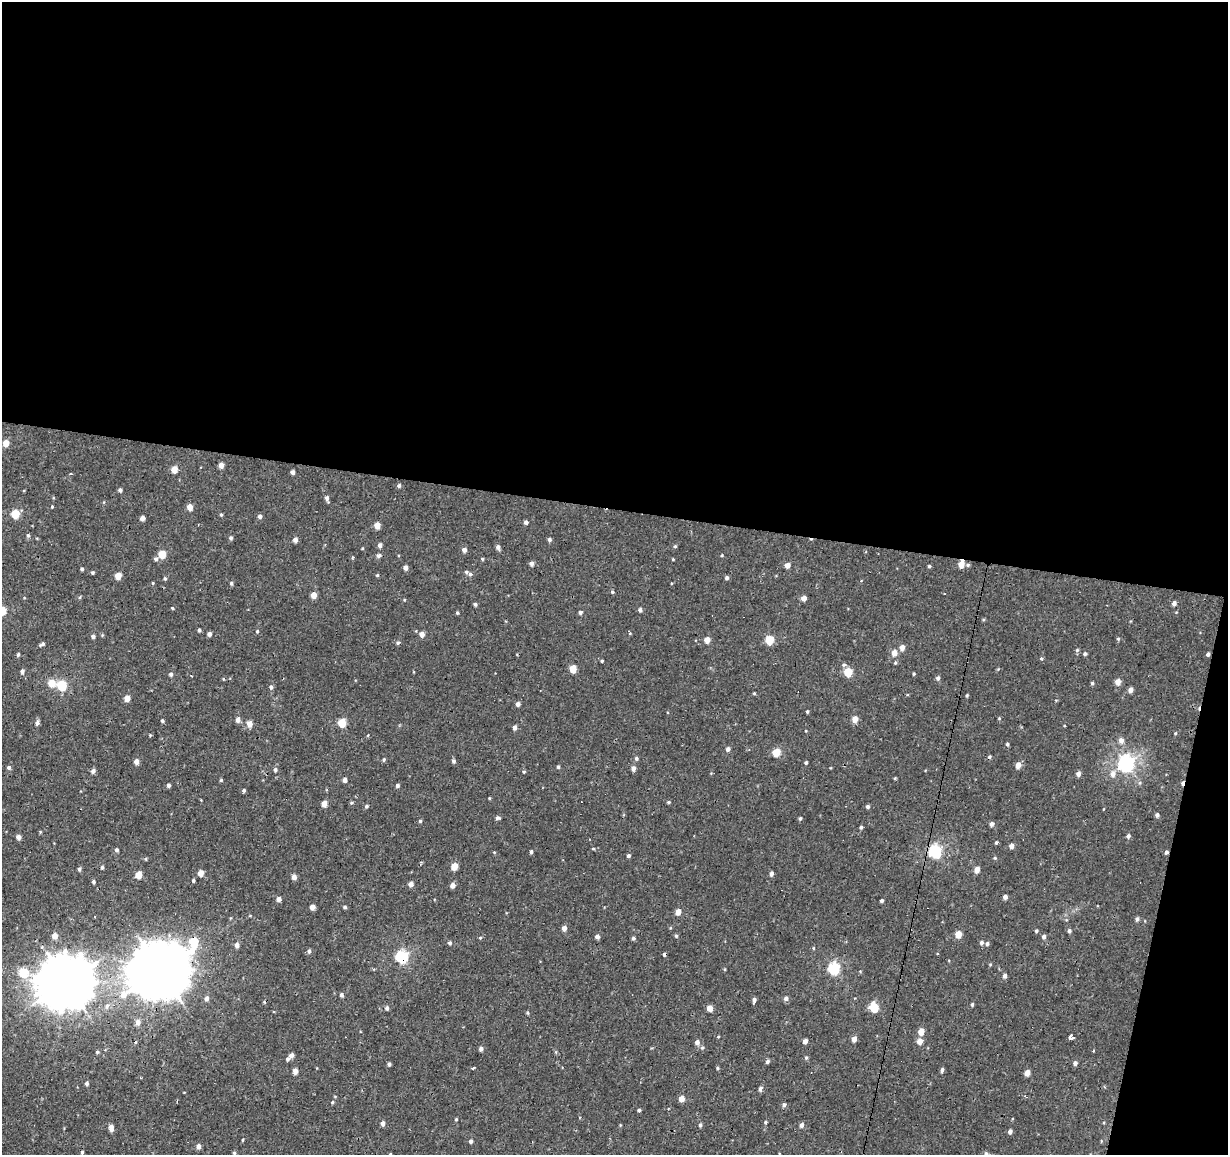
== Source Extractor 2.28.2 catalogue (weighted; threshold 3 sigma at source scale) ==
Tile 4 of 4 x 4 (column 4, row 1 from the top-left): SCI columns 3683-4908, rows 3740-4892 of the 4908 x 5112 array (HDU 1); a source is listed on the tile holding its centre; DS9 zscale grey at full resolution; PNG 1230 x 1157 px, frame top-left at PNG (2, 2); no overlay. Shown black and unused: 47% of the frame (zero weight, under 2 of 3 exposures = <1% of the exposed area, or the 3 px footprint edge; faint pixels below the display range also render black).
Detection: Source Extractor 2.28.2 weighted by HDU 2 'WHT'; one run over the whole footprint, this tile lists its part. Background 0.00309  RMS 0.0034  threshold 0.0154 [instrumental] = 3 sigma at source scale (4.5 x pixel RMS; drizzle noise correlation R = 1.50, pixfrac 1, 0.0396/0.0396 arcsec/px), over >= 5 px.
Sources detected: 260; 9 cosmic-ray / hot-pixel residue — not listed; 1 inside a brighter listed object's ellipse — not listed separately; the other 250 listed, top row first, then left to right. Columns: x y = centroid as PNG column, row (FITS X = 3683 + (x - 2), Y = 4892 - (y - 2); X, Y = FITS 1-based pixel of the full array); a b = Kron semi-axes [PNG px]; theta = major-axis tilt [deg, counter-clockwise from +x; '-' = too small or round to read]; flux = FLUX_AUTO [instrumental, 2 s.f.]
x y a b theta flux
6 443 5 4 - 4
221 465 4 4 - 2.2
174 469 5 4 - 5
293 472 4 4 - 1.5
399 485 4 4 - 0.72
120 490 4 4 - 0.82
327 498 7 4 -74 1.1
52 507 3 3 - 0.36
190 507 5 4 - 3
15 514 5 5 - 11
221 515 4 4 - 0.4
260 516 5 4 - 0.93
142 518 4 4 - 1.4
526 522 4 4 - 1.1
377 525 5 4 - 3.9
28 535 5 4 - 0.59
231 538 5 4 - 0.69
549 539 5 4 - 0.74
295 540 5 4 - 1.5
380 545 4 4 - 1.1
675 546 4 4 - 0.46
498 547 5 4 - 1.1
362 548 3 3 - 0.3
464 550 5 5 - 1.4
162 554 5 5 - 7.4
378 555 5 4 - 1
722 555 4 3 - 0.32
156 559 5 5 - 0.83
482 559 4 3 - 0.39
673 559 3 3 - 0.28
531 563 5 4 - 1.3
961 564 5 5 - 3.4
787 565 5 4 - 2.1
968 565 5 4 - 0.54
929 566 4 4 - 0.51
405 568 4 4 - 1.4
82 569 4 3 - 0.62
466 572 5 5 - 0.65
92 573 4 4 - 0.49
377 575 4 4 - 0.31
118 576 5 4 - 4.3
727 578 4 4 - 0.81
165 579 5 4 - 0.45
153 583 4 3 - 0.32
231 583 5 4 - 0.53
612 592 4 3 - 0.5
314 595 4 4 - 3.5
80 597 5 3 - 0.36
804 598 5 4 - 1.7
404 600 4 3 - 0.28
1174 603 4 4 - 1.3
475 604 4 4 - 0.63
172 608 4 4 - 0.31
2 610 5 5 - 11
640 610 4 4 - 0.93
580 612 4 4 - 0.89
457 613 4 4 - 0.4
199 630 4 3 - 0.55
257 631 4 4 - 0.39
209 634 4 4 - 1.2
422 634 5 5 - 2.2
93 636 4 4 - 0.89
1118 639 4 4 - 0.44
707 640 5 4 - 3.2
770 640 5 5 - 11
398 643 5 4 - 0.49
42 644 6 4 31 0.73
902 647 5 4 - 2.1
1077 650 5 5 - 0.54
894 653 5 5 - 3.2
18 654 5 4 - 0.6
1085 654 4 4 - 0.64
1208 654 4 3 - 0.81
1041 659 5 3 - 0.38
602 661 3 3 - 0.33
895 663 5 4 - 0.46
843 665 6 5 - 0.64
573 669 5 4 - 6.8
22 671 5 4 - 0.98
848 672 5 5 - 10
171 674 4 4 - 0.9
914 674 4 3 - 0.39
191 676 2 2 - 0.27
938 678 5 5 - 0.86
224 679 4 3 - 0.34
1118 682 5 4 - 3.3
52 683 5 5 - 6.2
1092 683 4 4 - 0.55
62 685 5 5 - 19
271 687 6 5 - 0.67
1130 690 5 4 - 1.7
754 693 4 3 - 0.33
967 695 5 3 - 0.36
127 698 5 4 - 3.4
518 704 4 4 - 1.1
807 712 4 3 - 0.42
999 718 4 3 - 0.31
855 719 5 4 - 3.2
238 720 6 5 - 1.3
162 721 4 4 - 0.52
37 723 5 5 - 1
342 723 5 5 - 12
250 724 5 5 - 2.9
515 728 5 4 - 1.1
1175 733 4 4 - 0.32
150 735 4 4 - 0.32
1121 740 6 5 - 1.7
1007 744 4 3 - 0.56
728 749 5 4 - 1.1
776 752 5 5 - 8.8
636 758 5 4 - 0.66
384 760 5 4 - 0.5
136 761 5 4 - 2
453 761 5 4 - 0.74
806 763 4 4 - 0.54
1125 764 7 6 - 96
1018 765 5 5 - 2.8
9 767 4 4 - 0.77
558 767 4 3 - 0.6
633 768 5 4 - 1.4
275 770 5 5 - 0.71
93 771 5 4 - 1.2
524 772 4 4 - 0.35
1078 774 5 5 - 1.2
1113 774 8 6 83 1.8
895 778 4 3 - 0.3
221 780 4 4 - 0.38
345 780 4 4 - 1.4
1182 783 5 3 - 1.1
168 785 4 4 - 0.95
397 786 4 4 - 0.75
244 790 4 4 - 0.56
489 798 4 3 - 0.28
668 802 4 3 - 0.52
351 803 5 4 - 0.43
324 804 5 4 - 2.8
366 806 5 5 - 0.58
868 807 4 4 - 0.7
1157 815 4 4 - 1
497 818 6 4 -3 0.69
800 818 5 3 - 0.46
420 821 4 4 - 0.39
992 824 5 4 - 1.2
861 827 4 3 - 0.56
1128 836 5 4 - 0.85
19 837 4 4 - 1.7
996 843 4 3 - 0.51
1011 846 4 4 - 1.8
593 849 5 3 - 0.32
116 850 4 4 - 0.7
531 852 4 4 - 0.61
935 852 6 5 - 45
1166 852 4 4 - 0.71
629 856 4 3 - 0.75
995 858 5 4 - 0.35
146 859 5 3 - 0.31
454 866 5 4 - 5
102 867 4 3 - 0.54
79 869 5 4 - 0.72
977 869 5 4 - 2.9
201 873 4 4 - 3.2
771 873 5 4 - 1.1
139 875 5 5 - 4.3
294 877 5 4 - 1.6
193 880 4 3 - 0.53
93 882 4 3 - 0.57
411 884 4 4 - 1.8
453 885 5 5 - 1.7
1005 897 4 4 - 1.6
279 899 5 4 - 1.3
881 900 4 3 - 0.68
312 907 4 4 - 2.6
345 907 4 3 - 0.64
678 912 4 4 - 2.9
95 917 2 2 - 0.2
1137 919 5 4 - 0.78
564 928 4 4 - 2
1036 931 4 3 - 0.42
1069 931 4 4 - 0.74
958 934 5 4 - 5.3
55 936 5 4 - 2.6
676 936 4 4 - 0.55
597 937 4 4 - 1.2
1044 937 5 4 - 1
480 938 5 4 - 0.38
633 938 4 4 - 0.69
981 942 5 4 - 0.83
450 943 5 4 - 0.63
987 944 5 4 - 0.66
237 945 5 4 - 1.6
813 948 5 3 - 0.29
309 951 5 4 - 0.72
402 957 6 5 - 42
724 969 5 3 - 0.31
834 969 6 5 - 34
160 970 22 17 35 1800
23 972 5 5 - 12
1005 976 5 4 - 1
66 982 18 16 23 1300
342 995 4 4 - 0.82
207 998 5 5 - 1.2
786 998 5 5 - 1.3
754 1000 5 3 - 1.1
972 1004 4 3 - 0.53
107 1006 7 6 - 0.98
874 1007 6 5 - 12
387 1008 5 4 - 0.88
710 1008 4 4 - 3.4
528 1013 6 3 -71 0.39
138 1022 6 5 - 1.8
921 1031 5 4 - 3.9
718 1037 4 3 - 0.3
1071 1037 5 4 - 3.1
854 1039 5 4 - 1.9
805 1041 5 4 - 1.4
920 1041 5 5 - 3.2
697 1042 5 5 - 1.5
481 1049 4 4 - 1.1
97 1052 4 4 - 0.4
292 1055 4 4 - 1.5
806 1058 5 4 - 0.5
288 1059 6 5 - 0.8
767 1061 5 4 - 0.74
1075 1063 4 4 - 1
389 1064 4 3 - 0.67
474 1068 4 3 - 0.43
717 1068 6 3 -90 0.38
942 1070 4 4 - 0.83
295 1071 5 4 - 2.1
1027 1073 4 4 - 3.2
86 1083 4 3 - 0.82
761 1089 5 4 - 1.4
681 1098 5 4 - 3.1
332 1102 4 4 - 0.37
784 1105 5 4 - 0.71
639 1110 4 3 - 0.61
456 1119 4 4 - 0.31
765 1122 5 4 - 0.43
383 1123 4 4 - 1.5
700 1125 5 4 - 0.58
802 1125 5 4 - 1.2
111 1128 7 4 -82 2
1010 1131 4 3 - 1.2
243 1140 4 3 - 0.3
471 1141 4 3 - 0.86
199 1146 5 4 - 1.6
82 1152 5 3 - 0.48
234 1153 4 4 - 0.45
390 1154 4 3 - 0.37
986 1154 5 5 - 0.88
Overlapping masked pixels (flux is a lower limit): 5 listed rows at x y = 1208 654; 1182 783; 1166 852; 402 957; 160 970
Isophote crosses this tile's border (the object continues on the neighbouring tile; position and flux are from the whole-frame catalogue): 3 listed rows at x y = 2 610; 390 1154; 986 1154